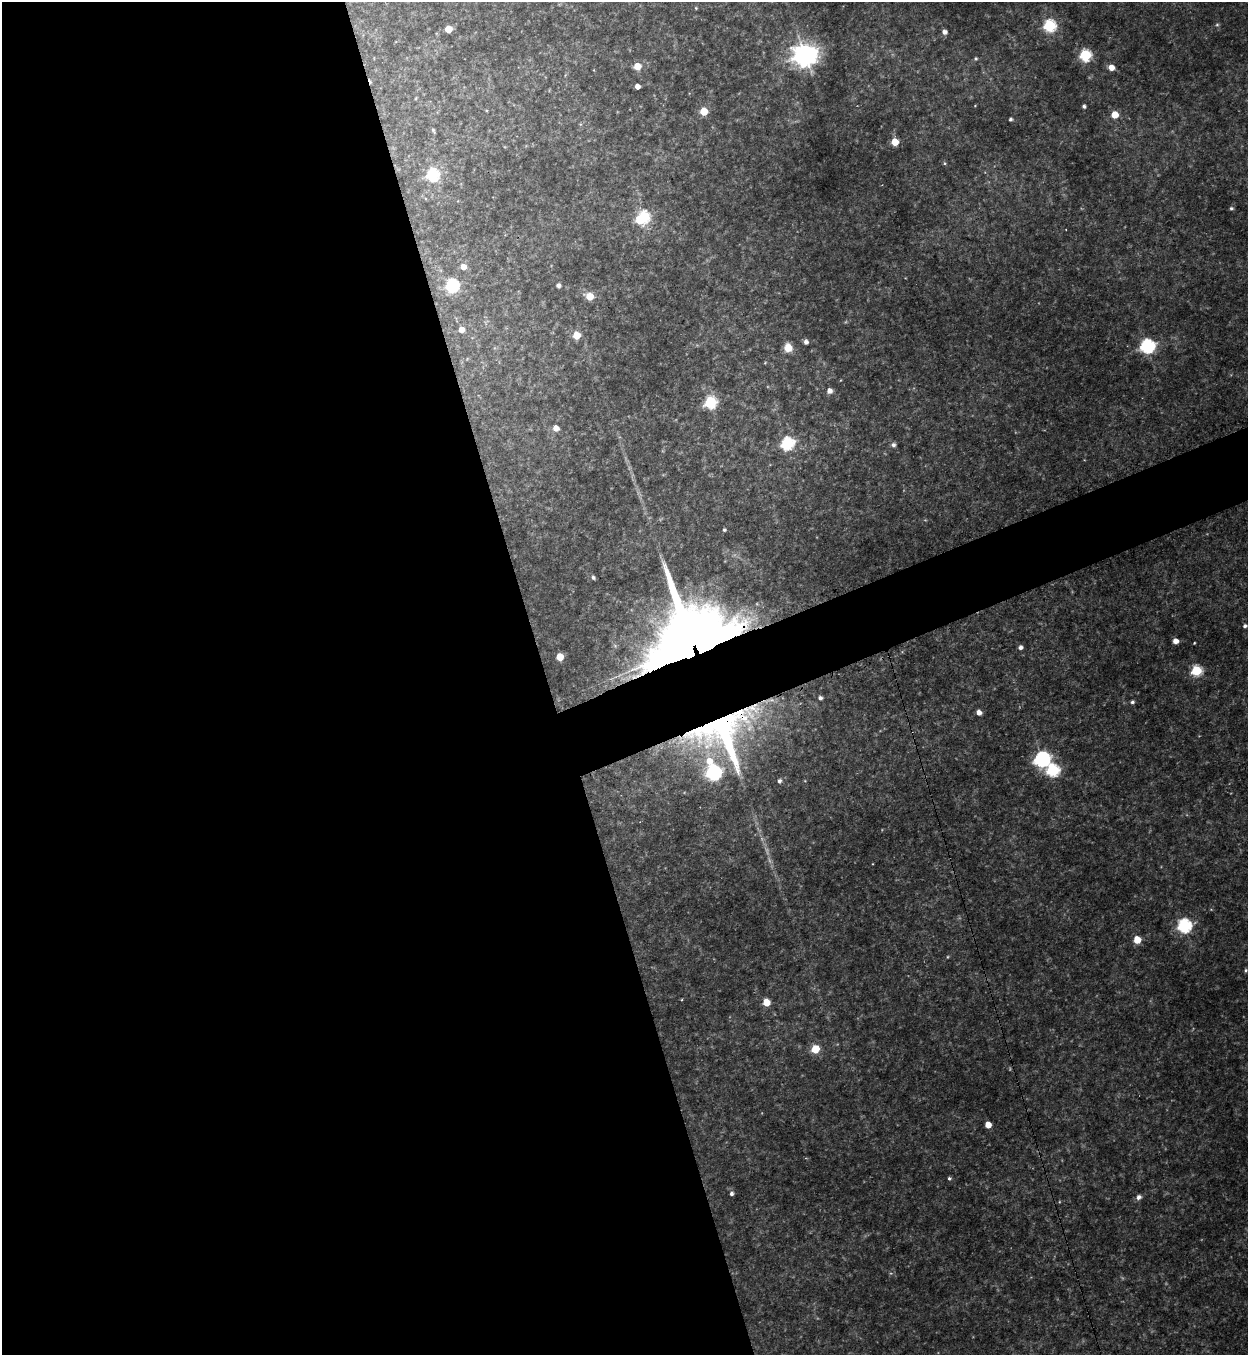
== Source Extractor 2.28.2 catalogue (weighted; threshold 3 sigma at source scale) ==
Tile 9 of 4 x 4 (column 1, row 3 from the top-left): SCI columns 279-1524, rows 1375-2727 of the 5414 x 5454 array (HDU 1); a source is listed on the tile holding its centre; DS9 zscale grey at full resolution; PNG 1250 x 1357 px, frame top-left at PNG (2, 2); no overlay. Shown black and unused: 47% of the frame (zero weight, under 3 of 4 exposures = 3% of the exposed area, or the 3 px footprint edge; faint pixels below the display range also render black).
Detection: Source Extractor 2.28.2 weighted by HDU 2 'WHT'; one run over the whole footprint, this tile lists its part. Background 0.175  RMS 0.0097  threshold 0.0434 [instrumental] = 3 sigma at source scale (4.5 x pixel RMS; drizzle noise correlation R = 1.50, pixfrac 1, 0.05/0.05 arcsec/px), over >= 5 px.
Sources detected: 82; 8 too faint to see at this stretch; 2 inside a brighter object's white glare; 1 cosmic-ray / hot-pixel residue — not listed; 2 inside a brighter listed object's ellipse — not listed separately; the other 69 listed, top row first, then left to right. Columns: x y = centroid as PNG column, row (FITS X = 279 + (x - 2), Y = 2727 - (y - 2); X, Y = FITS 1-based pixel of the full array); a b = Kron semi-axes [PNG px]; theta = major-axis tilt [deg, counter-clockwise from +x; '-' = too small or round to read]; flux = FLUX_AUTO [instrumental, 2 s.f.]
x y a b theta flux
696 8 4 3 - 0.97
1049 25 6 6 - 130
1217 25 6 5 - 1.8
448 29 5 5 - 20
944 32 5 5 - 5
805 55 9 8 - 1000
1085 55 6 6 - 110
976 58 5 5 - 1.8
637 66 6 5 - 19
1111 67 6 5 - 10
637 86 4 4 - 6.7
416 98 5 3 - 0.88
975 106 4 3 - 0.71
1084 106 4 4 - 2.7
486 110 5 3 - 0.97
704 111 5 5 - 30
1115 115 5 5 - 22
1010 119 4 3 - 2.1
580 124 6 4 -71 1.3
433 130 8 4 -68 1.7
895 142 5 5 - 22
944 163 5 4 - 1.5
432 175 7 6 - 120
1231 208 5 4 - 2
644 217 7 6 - 100
463 267 6 6 - 8.6
452 285 7 6 - 160
558 285 5 5 - 3.8
589 296 7 6 - 20
461 330 6 6 - 10
576 335 5 5 - 22
806 342 5 5 - 4.3
1147 346 7 6 - 220
788 348 8 7 - 16
467 359 5 5 - 1.3
765 363 4 4 - 0.86
841 380 5 3 - 0.69
829 391 6 5 - 6.4
711 402 6 6 - 110
556 428 6 5 - 9
787 443 7 6 - 150
893 445 6 5 - 3.9
724 530 4 3 - 1.7
593 577 5 5 - 2.8
1245 626 4 4 - 2.7
1175 641 5 4 - 8.1
1194 643 3 2 - 0.94
689 646 85 64 75 1800
1020 647 5 4 - 4.1
560 657 5 5 - 24
1196 671 6 6 - 80
820 698 4 4 - 3.3
1132 702 4 4 - 2.6
979 712 5 4 - 6.6
723 732 59 56 34 350
1042 759 7 7 - 300
1053 770 7 6 - 140
779 781 5 5 - 3.2
805 781 4 3 - 0.7
1184 926 7 6 - 200
1137 940 5 5 - 21
948 957 5 3 - 1
1246 970 5 5 - 1.8
766 1002 5 5 - 23
815 1049 6 5 - 36
988 1125 5 5 - 13
949 1178 5 4 - 1.9
732 1194 5 4 - 3.2
1139 1197 6 5 - 4.7
Overlapping masked pixels (flux is a lower limit): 2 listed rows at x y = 689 646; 723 732